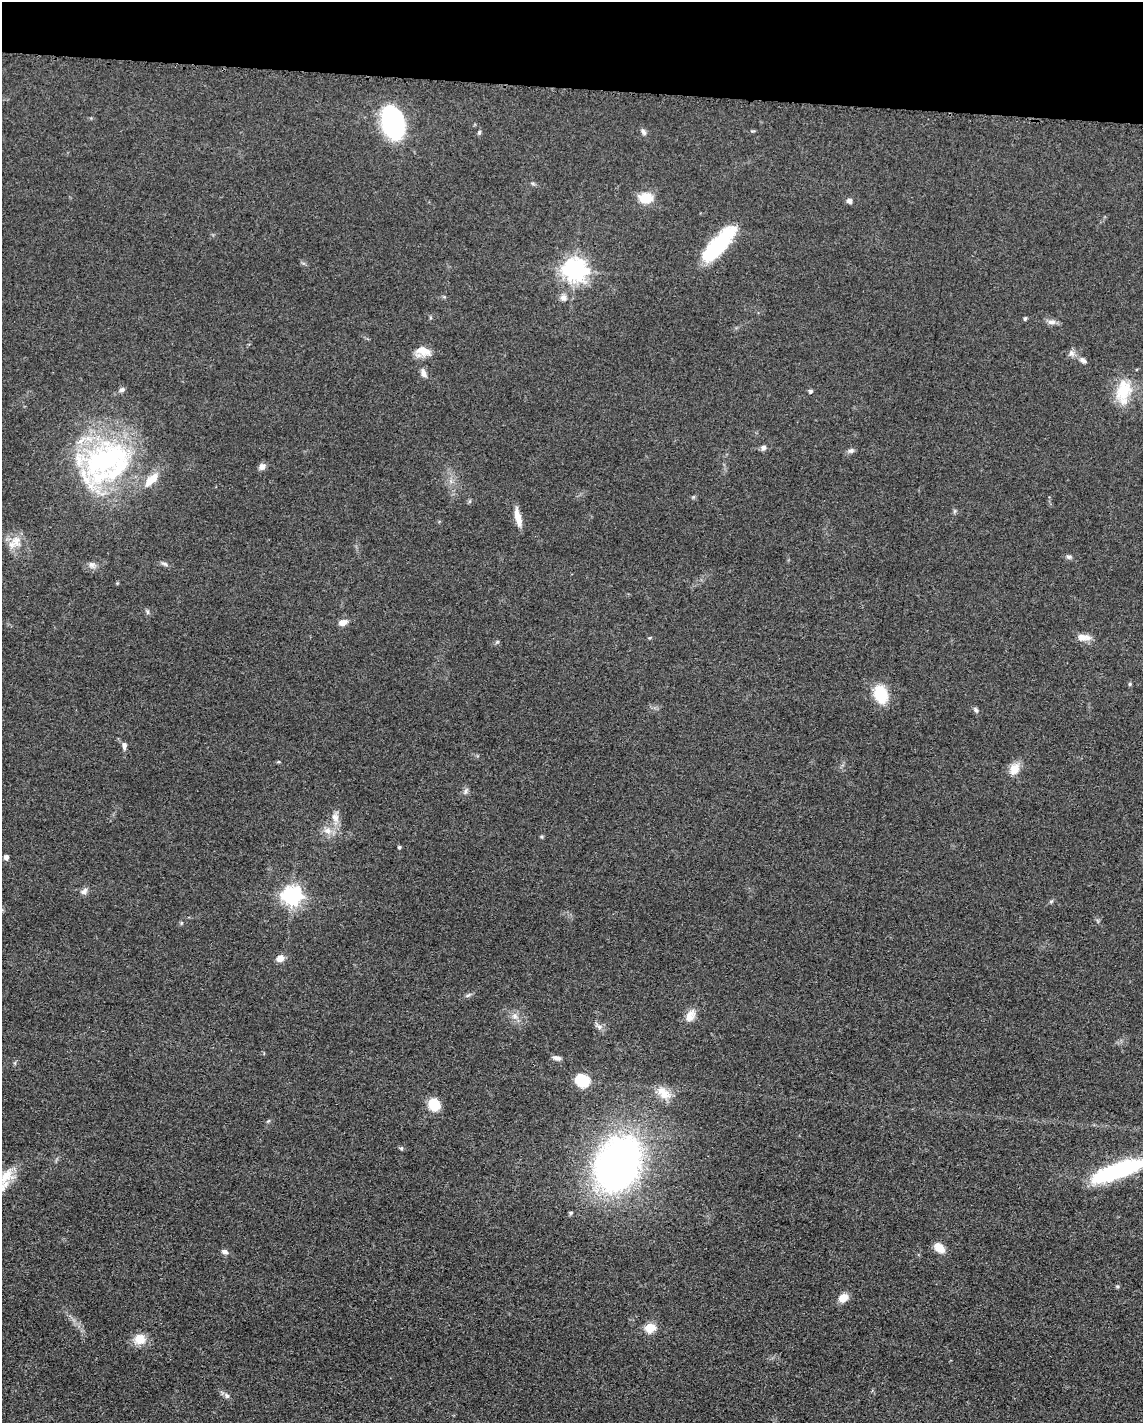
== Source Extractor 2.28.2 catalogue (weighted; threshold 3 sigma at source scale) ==
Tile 2 of 4 x 3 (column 2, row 1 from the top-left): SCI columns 1155-2295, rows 3071-4491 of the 4591 x 4659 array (HDU 1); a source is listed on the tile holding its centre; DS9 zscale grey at full resolution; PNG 1145 x 1425 px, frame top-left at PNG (2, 2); no overlay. Shown black and unused: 6% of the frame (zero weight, under 3 of 5 exposures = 4% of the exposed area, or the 3 px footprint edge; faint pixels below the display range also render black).
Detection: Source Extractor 2.28.2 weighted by HDU 2 'WHT'; one run over the whole footprint, this tile lists its part. Background 0.0483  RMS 0.0056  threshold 0.0254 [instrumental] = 3 sigma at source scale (4.5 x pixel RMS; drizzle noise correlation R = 1.50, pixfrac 1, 0.05/0.05 arcsec/px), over >= 5 px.
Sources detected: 72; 1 inside a brighter object's white glare — not listed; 3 inside a brighter listed object's ellipse — not listed separately; the other 68 listed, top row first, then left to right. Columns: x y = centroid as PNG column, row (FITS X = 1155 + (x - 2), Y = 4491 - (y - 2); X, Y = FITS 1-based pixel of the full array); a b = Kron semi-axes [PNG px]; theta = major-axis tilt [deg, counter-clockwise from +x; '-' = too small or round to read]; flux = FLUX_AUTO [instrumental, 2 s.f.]
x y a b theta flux
393 123 25 16 -74 110
479 132 6 4 71 0.93
643 132 9 5 -63 1.6
646 198 12 9 3 15
849 201 7 6 - 1.8
718 244 42 13 48 49
575 269 8 8 - 450
444 297 5 5 - 0.67
563 298 9 8 - 2.7
1025 319 5 4 - 0.89
1051 322 12 6 -1 2.6
423 351 18 12 -8 7.4
1071 353 10 8 -64 2.3
1083 360 11 6 -32 2.3
423 373 12 7 -68 2.8
122 390 7 6 - 1.6
1123 390 30 19 72 20
810 391 5 5 - 1
763 448 7 7 - 1.6
851 451 9 6 19 1.7
104 460 67 38 26 120
262 467 8 7 - 2.6
150 481 17 11 55 7.7
955 511 6 4 70 0.82
518 517 20 6 -77 7.6
16 541 16 15 - 8.3
1069 557 8 5 -10 1.4
164 564 10 4 -23 1.4
91 565 9 7 -44 2.3
147 612 6 4 -89 1
343 622 10 6 20 4
1084 637 19 8 -2 4.8
650 638 5 4 - 0.7
1130 684 5 4 - 0.73
881 694 15 11 -69 22
976 710 8 5 -57 1.3
124 745 9 6 -88 2.2
1014 769 15 10 63 7.1
465 791 10 4 72 1.5
335 817 14 9 -66 4.3
327 830 11 9 -2 4.3
399 847 4 3 - 0.95
6 857 5 4 - 2.7
84 891 11 7 31 2.4
292 896 7 7 - 290
1051 901 6 4 2 0.83
181 923 6 4 71 0.67
280 958 10 8 20 3.8
468 995 8 4 36 1.1
515 1016 8 6 -23 2.4
690 1016 18 12 60 5.4
599 1027 7 6 - 1.9
557 1058 9 5 -11 2.5
582 1080 15 13 -36 14
664 1093 22 12 -37 8.3
434 1105 12 10 -43 13
268 1121 5 4 - 0.69
401 1148 5 5 - 0.84
619 1164 53 37 67 250
1118 1170 61 15 20 64
6 1176 23 16 47 12
939 1248 12 8 -43 7.3
225 1251 9 6 -15 2.1
1117 1286 5 4 - 0.72
843 1298 11 8 32 5.8
650 1328 5 5 - 31
140 1339 15 14 - 8
227 1396 7 6 - 1.7
Isophote crosses this tile's border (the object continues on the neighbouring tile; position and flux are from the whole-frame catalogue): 1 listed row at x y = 1118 1170